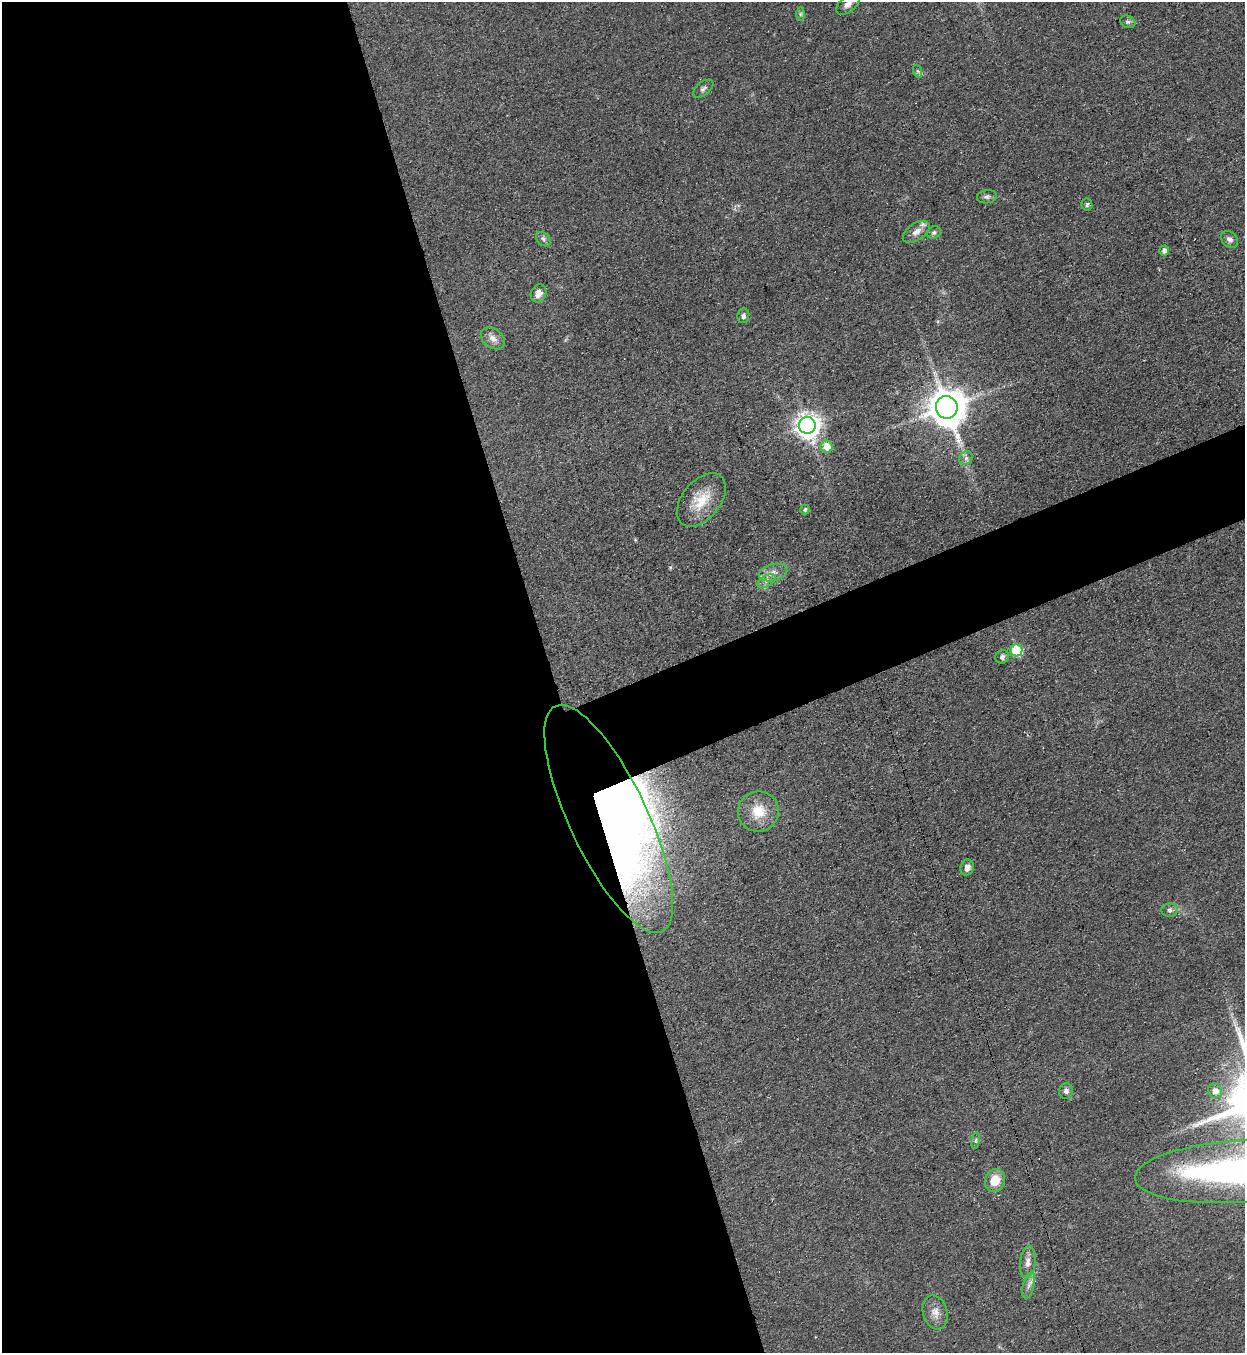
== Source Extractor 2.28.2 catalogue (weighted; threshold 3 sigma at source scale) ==
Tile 9 of 4 x 4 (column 1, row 3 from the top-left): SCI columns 308-1550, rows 1388-2738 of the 5457 x 5478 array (HDU 1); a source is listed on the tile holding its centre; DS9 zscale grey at full resolution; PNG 1247 x 1355 px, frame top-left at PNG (2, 2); each listed source drawn as its Kron ellipse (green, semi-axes under 4 px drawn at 4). Shown black and unused: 48% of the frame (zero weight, under 3 of 4 exposures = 5% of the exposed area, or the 3 px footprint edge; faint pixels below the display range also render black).
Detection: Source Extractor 2.28.2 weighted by HDU 2 'WHT'; one run over the whole footprint, this tile lists its part. Background 0.0524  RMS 0.0057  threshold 0.0258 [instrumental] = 3 sigma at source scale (4.5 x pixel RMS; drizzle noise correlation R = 1.50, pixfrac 1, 0.05/0.05 arcsec/px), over >= 5 px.
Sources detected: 39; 1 inside a brighter object's white glare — neither listed nor drawn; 1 inside a brighter listed object's ellipse — not listed separately; the other 37 listed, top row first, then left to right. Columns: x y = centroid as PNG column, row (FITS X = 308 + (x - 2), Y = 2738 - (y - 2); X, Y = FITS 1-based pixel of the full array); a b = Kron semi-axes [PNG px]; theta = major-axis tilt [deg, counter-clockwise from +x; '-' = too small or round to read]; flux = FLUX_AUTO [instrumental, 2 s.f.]
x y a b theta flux
848 4 14 8 40 3.8
800 14 7 4 89 1
1128 22 8 6 -26 1.4
917 71 6 4 -70 0.98
703 89 12 6 39 1.9
987 197 10 6 8 1.8
1087 204 6 5 - 1.3
916 232 15 8 34 4.2
934 232 7 6 - 1.5
543 239 9 6 -42 1.6
1229 239 10 7 -44 2.5
1164 251 5 5 - 2.7
539 293 9 7 68 4
743 316 7 6 - 2
493 338 13 9 -38 4.2
947 407 11 11 - 1700
807 425 8 8 - 560
827 447 6 6 - 8.8
966 458 7 6 - 1.9
701 500 31 19 51 17
805 510 5 4 - 1.2
773 572 14 8 15 5
767 581 10 5 28 2.5
1016 650 6 6 - 36
1002 657 7 6 - 2
758 811 20 20 - 14
609 819 125 39 -65 570
967 868 8 6 71 3.4
1170 910 8 7 - 2
1066 1091 8 7 - 2
1215 1091 7 7 - 4.6
976 1141 8 4 82 1.1
1238 1171 103 31 4 320
995 1180 12 10 71 11
1028 1262 16 8 84 4.3
1029 1286 13 6 77 3
935 1312 17 12 -74 5.8
Overlapping masked pixels (flux is a lower limit): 2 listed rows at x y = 609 819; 1238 1171
Isophote crosses this tile's border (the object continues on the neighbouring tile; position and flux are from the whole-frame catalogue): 2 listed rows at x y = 848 4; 1238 1171